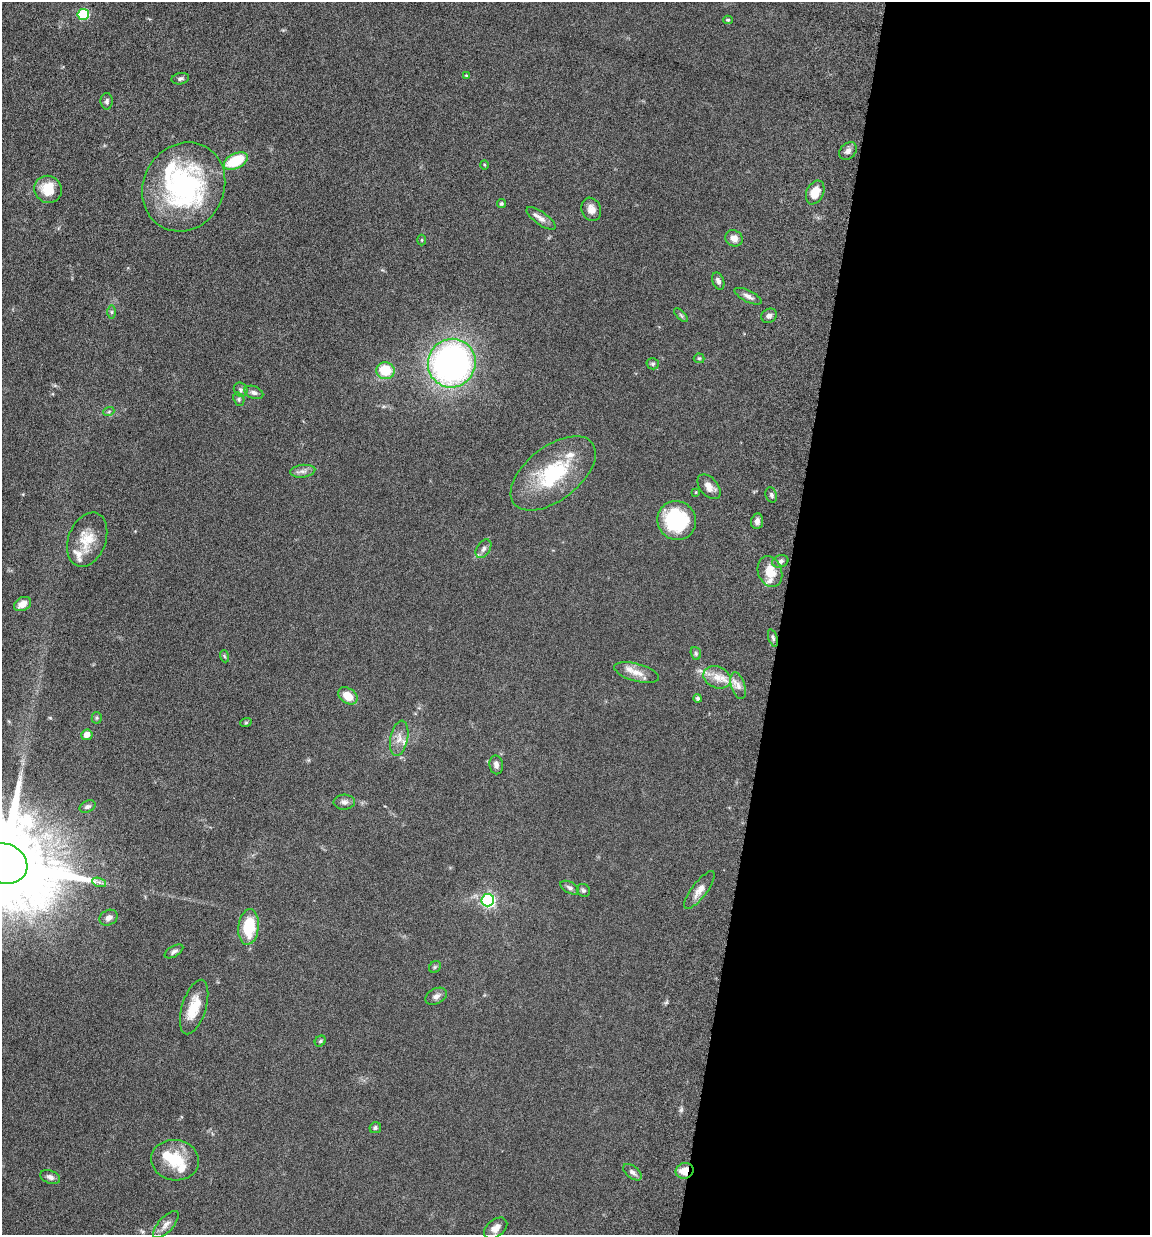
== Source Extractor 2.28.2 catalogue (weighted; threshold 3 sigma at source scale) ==
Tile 12 of 4 x 4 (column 4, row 3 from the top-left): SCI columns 3781-4928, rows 1329-2561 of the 5155 x 5142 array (HDU 1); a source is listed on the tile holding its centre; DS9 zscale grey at full resolution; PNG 1152 x 1237 px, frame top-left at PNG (2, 2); each listed source drawn as its Kron ellipse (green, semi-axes under 4 px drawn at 4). Shown black and unused: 32% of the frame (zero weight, under 10 of 20 exposures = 8% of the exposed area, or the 3 px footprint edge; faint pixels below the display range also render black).
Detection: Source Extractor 2.28.2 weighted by HDU 2 'WHT'; one run over the whole footprint, this tile lists its part. Background 0.0613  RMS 0.0029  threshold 0.0117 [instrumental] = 3 sigma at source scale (4.09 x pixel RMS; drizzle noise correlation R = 1.36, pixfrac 0.8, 0.05/0.05 arcsec/px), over >= 5 px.
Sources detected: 84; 2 inside a brighter object's white glare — neither listed nor drawn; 6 inside a brighter listed object's ellipse — not listed separately; the other 76 listed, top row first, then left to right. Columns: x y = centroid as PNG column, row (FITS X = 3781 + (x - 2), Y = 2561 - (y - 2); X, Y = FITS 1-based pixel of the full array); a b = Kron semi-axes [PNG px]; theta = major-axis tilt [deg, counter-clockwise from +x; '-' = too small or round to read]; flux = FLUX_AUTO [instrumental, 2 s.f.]
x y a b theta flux
83 14 5 5 - 20
728 20 5 4 - 0.37
466 75 4 3 - 0.2
180 79 9 5 12 0.65
107 101 8 6 -89 0.72
848 151 10 7 43 1.2
236 161 13 7 25 9.2
484 165 4 3 - 0.23
184 187 46 40 61 44
48 189 14 13 - 5.7
815 192 12 8 66 3.5
501 204 4 4 - 0.33
591 209 12 9 -68 1.8
541 218 17 6 -36 1.5
734 238 9 8 - 1.8
422 240 5 3 - 0.24
718 281 9 5 -69 0.9
748 296 15 5 -26 1.2
112 312 6 4 -90 0.38
681 315 9 3 -45 0.41
769 316 8 6 33 0.89
699 358 5 5 - 0.34
452 363 24 23 - 84
653 364 6 5 - 0.5
385 371 9 8 - 7.5
241 390 7 6 - 0.63
254 392 10 6 -21 0.86
239 399 7 5 -71 0.52
109 411 6 3 21 0.3
303 471 12 6 7 1.1
553 473 50 27 38 19
709 487 14 9 -50 2
696 492 3 3 - 0.23
771 495 8 5 -72 0.6
677 521 20 19 - 19
757 521 8 6 82 1.1
87 540 28 18 69 6.3
483 549 10 6 57 1.1
780 561 8 6 16 0.76
770 571 16 12 -71 4.4
23 604 9 6 27 2.3
773 638 9 4 -72 0.55
696 653 6 5 - 0.46
224 656 6 4 -71 0.33
637 672 23 9 -15 2.9
717 677 14 10 -21 3
738 686 14 7 -72 1.5
348 696 10 7 -34 3.6
698 698 4 4 - 0.42
97 718 5 5 - 0.35
246 722 6 3 20 0.27
87 735 5 5 - 1.8
399 738 18 8 79 2.2
496 765 9 6 -80 1
344 802 10 7 2 1
88 806 8 5 24 0.59
4 863 24 20 -19 7100
99 882 7 4 -19 0.61
570 888 10 5 -29 0.77
583 890 7 6 - 0.53
699 890 23 7 53 2.3
488 900 6 6 - 47
108 918 9 7 28 1.1
249 927 18 10 84 9.5
174 951 10 5 30 0.74
435 967 6 5 - 0.42
436 996 11 7 27 1.1
194 1007 28 12 73 5.7
320 1041 6 5 - 0.42
375 1128 6 5 - 0.56
175 1160 24 20 -9 7.6
685 1171 9 7 21 3.5
632 1172 11 6 -39 0.98
50 1177 10 6 -21 0.91
166 1225 17 7 48 1.6
496 1228 13 8 38 2
Overlapping masked pixels (flux is a lower limit): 1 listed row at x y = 685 1171
Isophote crosses this tile's border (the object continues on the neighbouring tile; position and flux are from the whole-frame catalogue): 1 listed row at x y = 4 863